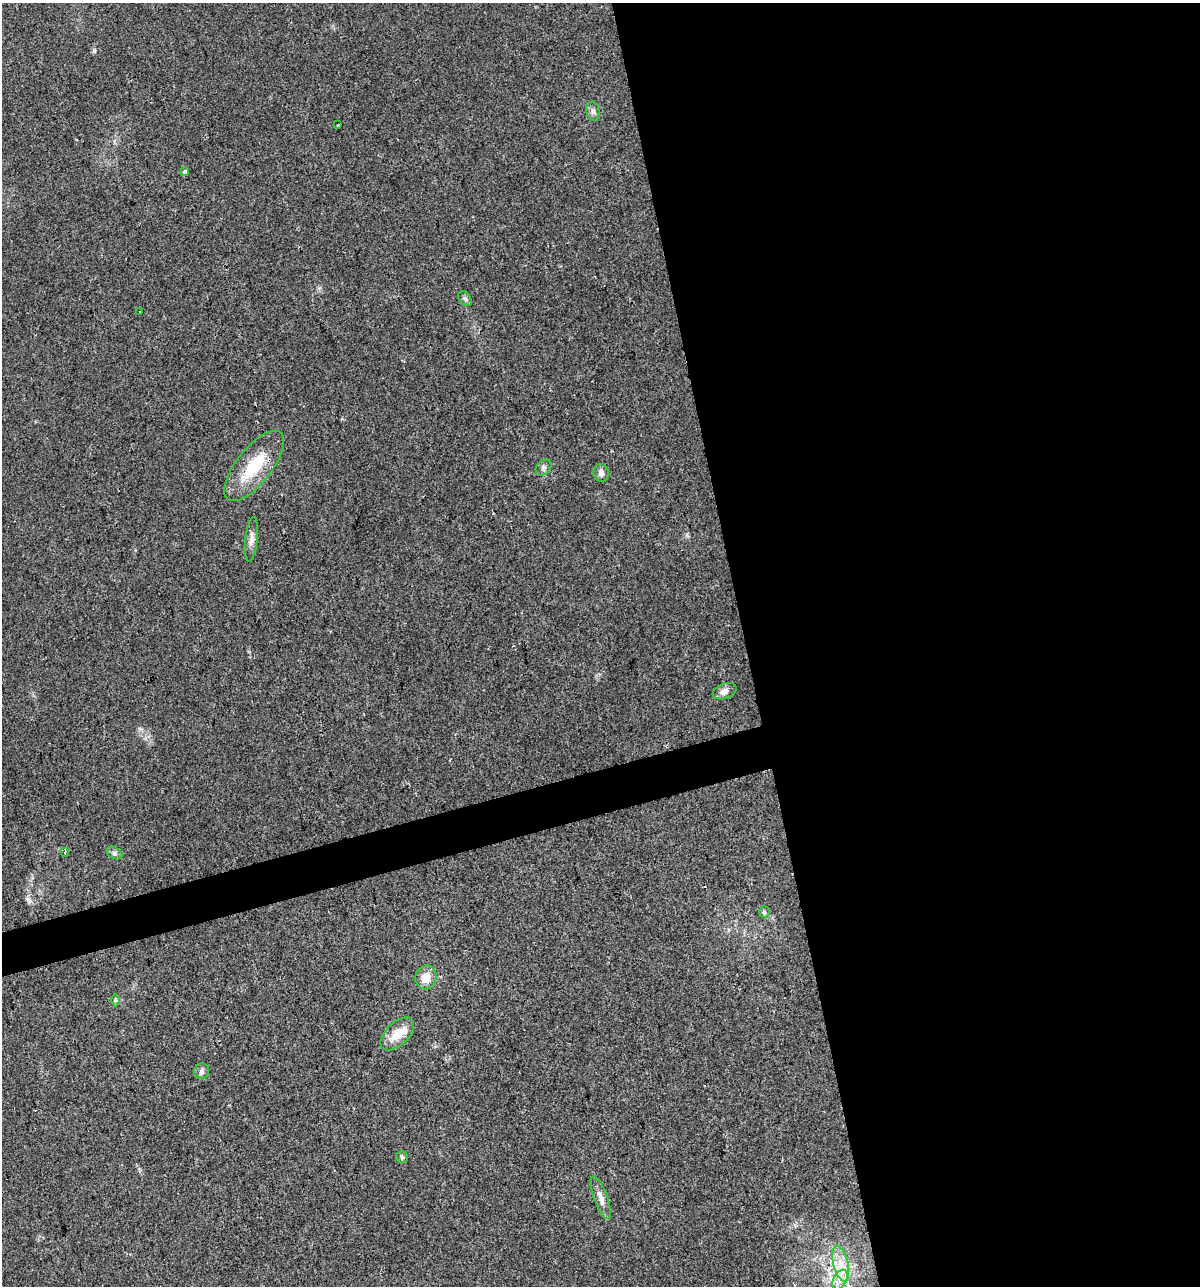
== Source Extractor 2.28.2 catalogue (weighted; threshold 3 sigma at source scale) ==
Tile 8 of 4 x 4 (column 4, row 2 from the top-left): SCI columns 3689-4886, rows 2567-3850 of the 4930 x 5133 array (HDU 1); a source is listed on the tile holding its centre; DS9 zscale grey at full resolution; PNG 1202 x 1288 px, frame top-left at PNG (2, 3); each listed source drawn as its Kron ellipse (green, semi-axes under 4 px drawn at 4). Shown black and unused: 40% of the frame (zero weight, under 2 of 3 exposures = <1% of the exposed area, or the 3 px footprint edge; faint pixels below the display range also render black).
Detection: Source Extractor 2.28.2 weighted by HDU 2 'WHT'; one run over the whole footprint, this tile lists its part. Background 0.0328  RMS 0.0063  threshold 0.0282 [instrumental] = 3 sigma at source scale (4.5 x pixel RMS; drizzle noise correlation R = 1.50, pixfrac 1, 0.0396/0.0396 arcsec/px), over >= 5 px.
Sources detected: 23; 1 cosmic-ray / hot-pixel residue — neither listed nor drawn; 1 inside a brighter listed object's ellipse — not listed separately; the other 21 listed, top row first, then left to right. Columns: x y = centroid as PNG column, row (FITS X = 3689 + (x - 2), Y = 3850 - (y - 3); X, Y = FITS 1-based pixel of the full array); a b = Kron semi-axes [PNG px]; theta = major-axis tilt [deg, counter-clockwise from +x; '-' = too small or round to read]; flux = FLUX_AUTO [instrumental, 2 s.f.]
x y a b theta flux
593 111 9 6 -79 2
338 125 3 2 - 0.45
184 172 4 3 - 1.2
465 298 8 5 -50 1.5
140 312 3 2 - 0.84
254 466 43 17 51 27
544 467 9 6 48 1.9
601 473 9 7 -75 3.2
251 539 22 6 83 3.9
724 691 12 7 21 3.6
65 852 4 3 - 0.9
115 853 8 5 -28 1.6
764 912 5 5 - 1.7
426 977 12 10 72 8.1
115 1000 6 4 -89 0.9
397 1034 20 11 44 11
202 1071 8 7 - 1.9
402 1157 6 6 - 1.2
601 1198 22 6 -70 4.5
841 1264 18 7 -76 8.2
840 1280 10 6 64 4.3
Unlisted compact peaks at least as high as the median listed source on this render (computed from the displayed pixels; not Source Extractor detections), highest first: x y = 28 900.